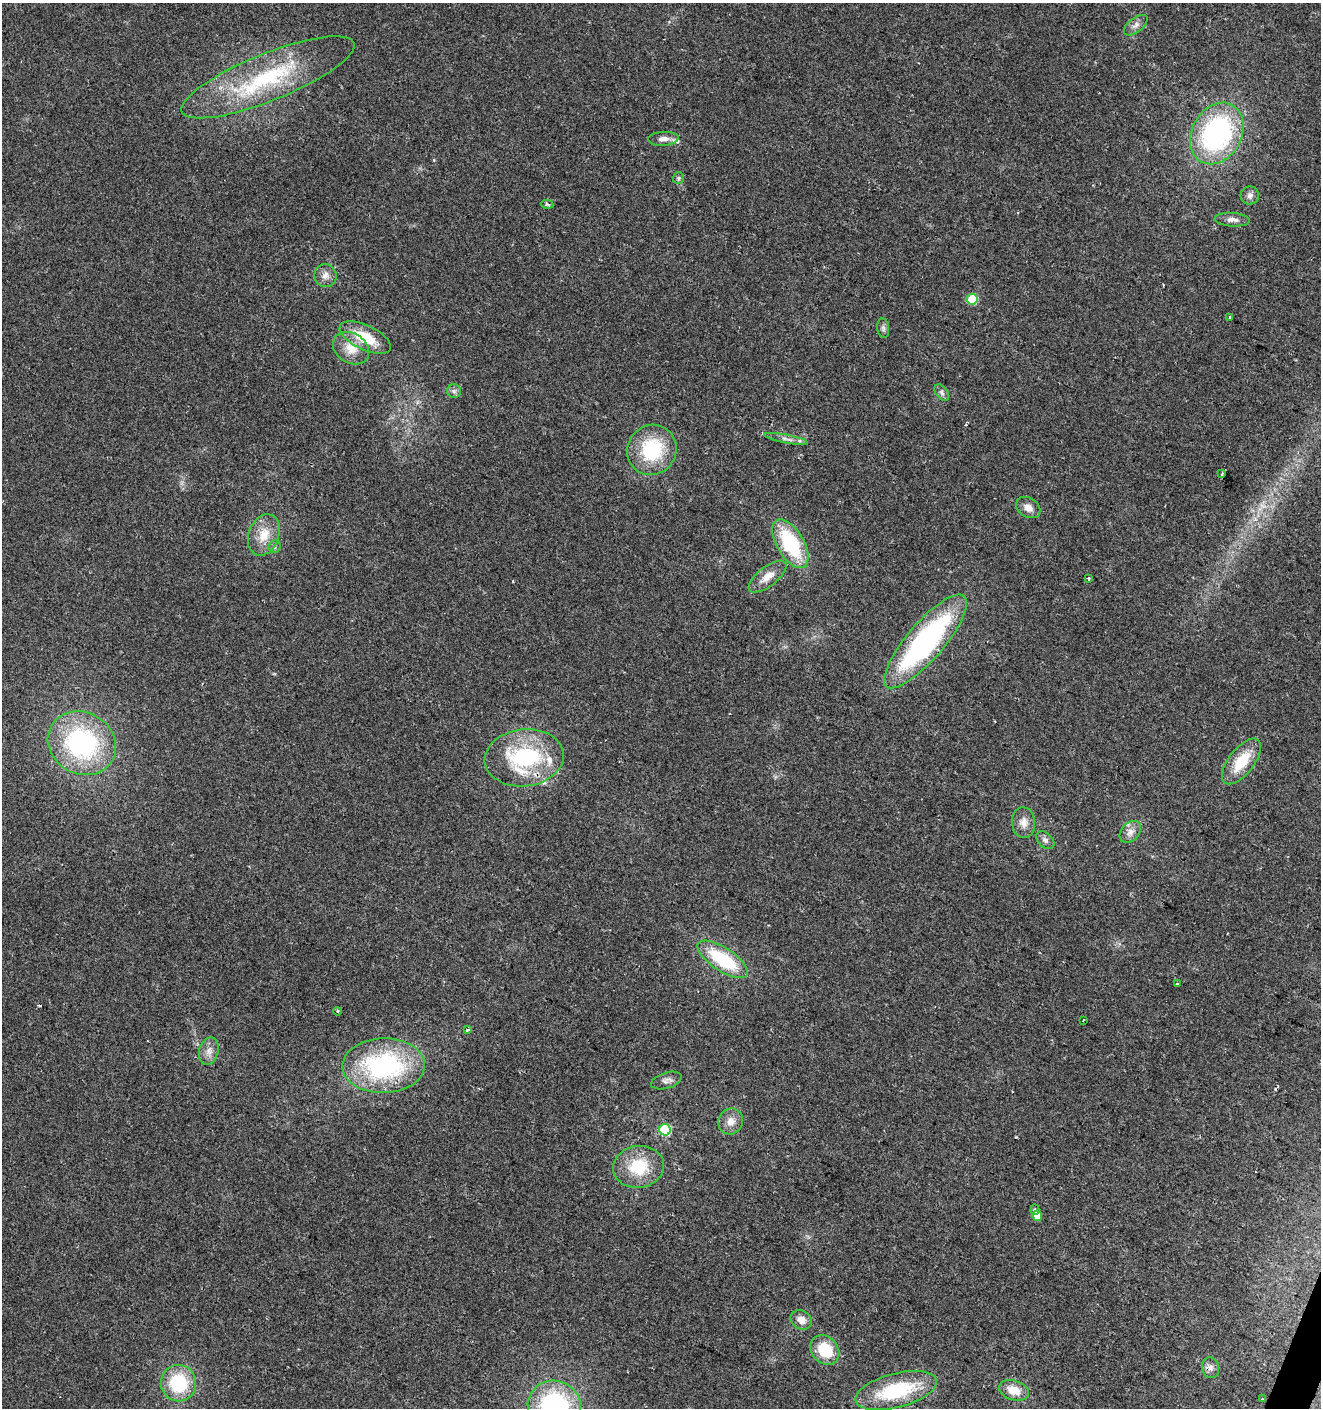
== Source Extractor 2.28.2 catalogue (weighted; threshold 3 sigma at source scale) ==
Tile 6 of 4 x 4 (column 2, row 2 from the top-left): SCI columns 1590-2908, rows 2813-4218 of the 5750 x 5630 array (HDU 1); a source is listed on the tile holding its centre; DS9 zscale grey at full resolution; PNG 1323 x 1410 px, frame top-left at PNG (2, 3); each listed source drawn as its Kron ellipse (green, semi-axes under 4 px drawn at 4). Shown black and unused: <1% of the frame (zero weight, under 2 of 3 exposures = <1% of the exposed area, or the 3 px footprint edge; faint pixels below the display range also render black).
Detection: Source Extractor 2.28.2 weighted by HDU 2 'WHT'; one run over the whole footprint, this tile lists its part. Background 0.0782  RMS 0.0098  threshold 0.0443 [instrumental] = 3 sigma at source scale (4.5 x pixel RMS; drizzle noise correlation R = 1.50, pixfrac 1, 0.0396/0.0396 arcsec/px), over >= 5 px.
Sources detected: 60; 1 too faint to see at this stretch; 4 cosmic-ray / hot-pixel residue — neither listed nor drawn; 2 inside a brighter listed object's ellipse — not listed separately; the other 53 listed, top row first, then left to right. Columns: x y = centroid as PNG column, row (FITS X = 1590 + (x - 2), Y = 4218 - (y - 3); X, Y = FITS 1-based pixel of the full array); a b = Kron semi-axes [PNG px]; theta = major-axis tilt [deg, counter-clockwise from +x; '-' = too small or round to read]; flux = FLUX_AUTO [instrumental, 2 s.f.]
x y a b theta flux
1136 25 14 7 38 5.3
268 77 93 23 22 120
1217 133 32 24 61 190
663 139 15 7 4 6.2
678 178 6 5 - 1.9
1250 195 9 9 - 4.3
547 204 6 3 -9 2.1
1232 220 18 7 -4 5.9
325 276 11 11 - 7.3
972 299 5 5 - 52
1230 317 3 3 - 2.6
883 328 10 6 -81 2.8
365 338 27 12 -25 34
351 348 19 15 -32 18
454 391 7 7 - 3.1
942 392 9 5 -54 3.2
786 439 22 4 -11 4.8
652 450 25 24 - 65
1222 474 4 3 - 1.6
1028 508 13 9 -31 7.6
264 535 21 15 69 21
790 544 27 13 -60 78
275 547 6 6 - 2.4
767 577 23 9 38 12
1088 578 4 3 - 1.4
925 641 60 18 49 220
82 743 35 31 -31 150
524 758 40 28 7 110
1241 761 27 12 52 32
1024 823 15 11 -86 9.6
1130 832 12 9 48 6.7
1045 840 10 7 -42 4.2
723 959 29 11 -33 67
1177 984 3 3 - 2.6
338 1011 4 3 - 1.2
1083 1020 3 2 - 1.4
467 1030 4 3 - 1.9
209 1051 14 9 74 7.6
383 1066 41 27 2 150
666 1081 16 8 17 5
731 1121 13 12 - 9.4
665 1130 6 5 - 72
638 1167 25 21 8 43
1035 1210 5 4 - 1.9
1037 1216 5 5 - 21
801 1320 11 9 -31 8.7
825 1350 16 13 -49 34
1210 1368 10 8 -75 5.3
179 1383 18 17 - 56
1014 1390 15 9 -18 16
896 1391 42 17 14 70
1262 1399 3 3 - 0.9
554 1406 27 25 -19 150
Overlapping masked pixels (flux is a lower limit): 1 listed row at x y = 524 758
Isophote crosses this tile's border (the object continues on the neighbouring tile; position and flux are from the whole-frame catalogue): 1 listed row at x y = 554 1406